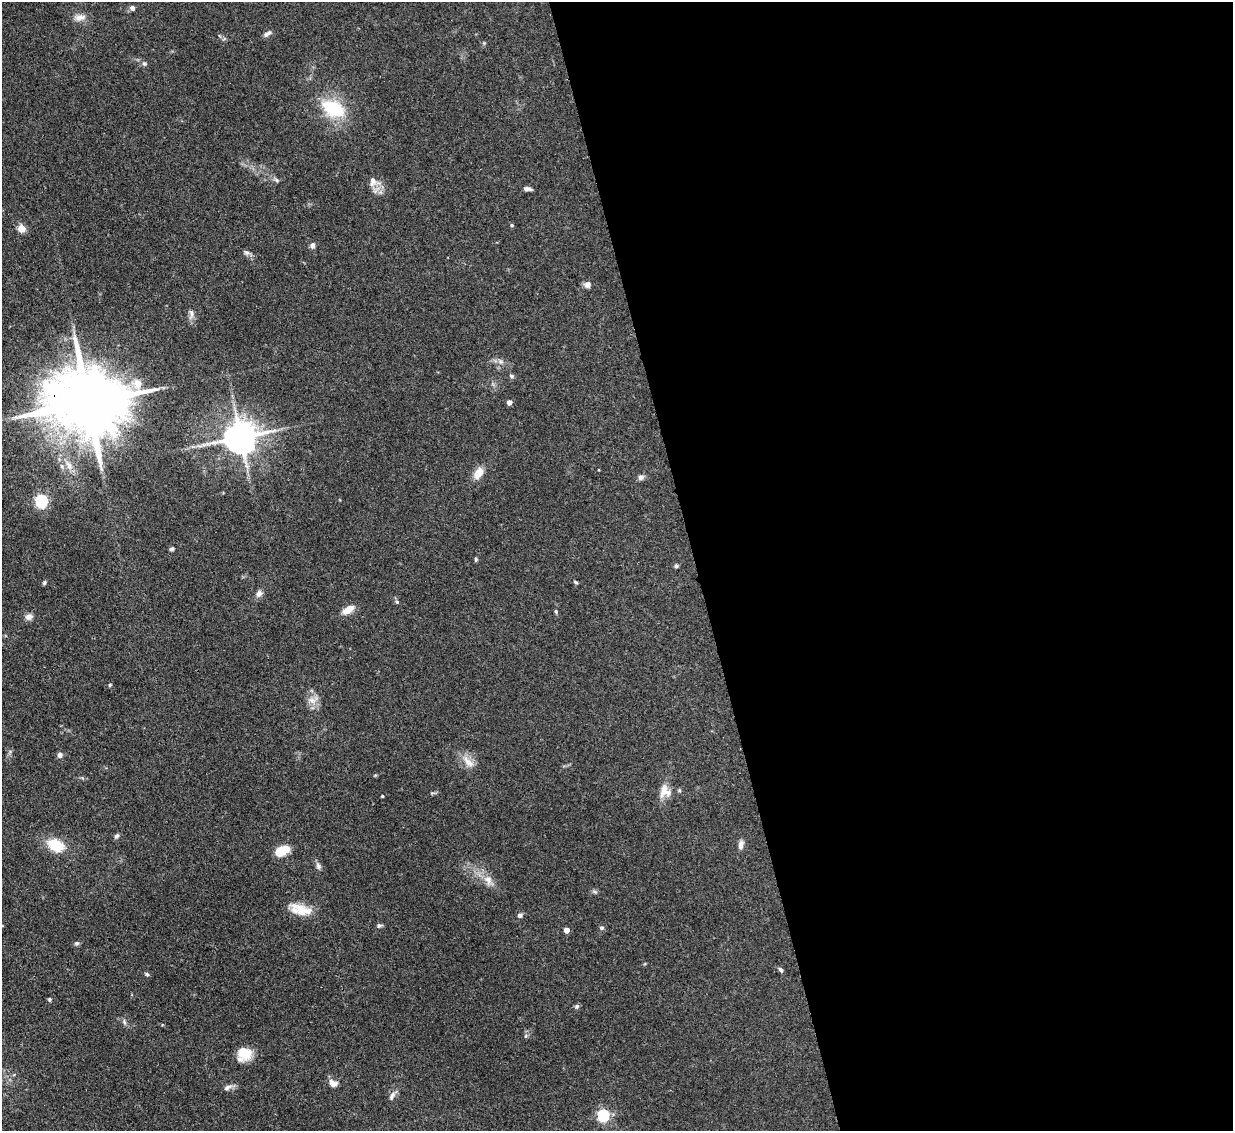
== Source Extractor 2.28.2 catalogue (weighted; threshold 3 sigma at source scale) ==
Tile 8 of 4 x 4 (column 4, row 2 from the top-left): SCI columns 3771-5001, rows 2476-3604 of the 5079 x 5065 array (HDU 1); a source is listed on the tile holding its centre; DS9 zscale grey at full resolution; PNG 1235 x 1133 px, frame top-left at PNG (2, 2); no overlay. Shown black and unused: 44% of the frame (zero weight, under 3 of 4 exposures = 9% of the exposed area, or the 3 px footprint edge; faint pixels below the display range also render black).
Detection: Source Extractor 2.28.2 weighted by HDU 2 'WHT'; one run over the whole footprint, this tile lists its part. Background 0.125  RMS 0.0049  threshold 0.0222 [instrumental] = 3 sigma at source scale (4.5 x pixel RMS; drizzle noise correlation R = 1.50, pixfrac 1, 0.05/0.05 arcsec/px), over >= 5 px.
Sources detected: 66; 1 inside a brighter listed object's ellipse — not listed separately; the other 65 listed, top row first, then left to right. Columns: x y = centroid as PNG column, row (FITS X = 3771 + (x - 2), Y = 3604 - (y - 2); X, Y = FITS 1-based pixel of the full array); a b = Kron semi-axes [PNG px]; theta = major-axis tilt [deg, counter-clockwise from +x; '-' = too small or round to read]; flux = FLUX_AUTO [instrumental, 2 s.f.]
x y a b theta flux
132 8 6 6 - 1.6
80 17 17 8 13 3.5
267 34 11 5 30 1.8
144 64 6 6 - 0.99
333 108 31 19 -24 24
276 180 7 5 -59 0.89
373 181 14 13 - 4.8
528 189 10 4 -5 1.7
512 225 5 4 - 0.59
21 228 6 6 - 6.6
313 245 6 5 - 1.8
246 252 8 7 - 1.4
587 284 9 8 - 1.9
191 314 17 6 87 2.2
501 362 7 4 -18 1.1
512 376 6 5 - 0.87
138 384 11 10 - 5.4
88 402 24 17 3 5800
509 402 4 4 - 3.2
240 437 10 9 - 1000
203 445 8 4 18 1.5
69 465 16 7 -61 4.6
478 473 13 8 57 5.8
641 477 7 6 - 1.7
41 500 6 5 - 83
172 549 6 4 28 0.85
476 559 6 4 -89 0.67
676 566 6 5 - 0.86
576 582 6 4 -38 0.7
44 583 6 4 60 0.73
259 594 10 7 57 2.1
397 602 5 4 - 0.67
348 610 16 8 32 4.9
556 611 5 4 - 0.67
29 617 9 7 15 2.6
110 685 5 4 - 0.57
313 700 15 9 17 3.7
60 755 6 6 - 1.8
468 762 21 9 -46 5.3
664 790 20 10 77 5.4
382 796 3 2 - 0.45
117 836 7 5 48 1.1
55 845 16 11 -23 15
741 845 11 6 81 2.2
282 850 13 7 26 13
318 866 9 6 -74 1.6
488 880 14 10 -61 4.4
595 892 8 4 -31 0.9
302 910 31 12 -23 9.9
519 915 6 5 - 1.4
379 925 7 5 7 1
602 928 5 5 - 1
566 930 4 4 - 4.7
76 943 6 6 - 0.92
781 970 6 4 -49 1.2
147 974 6 5 - 0.75
49 999 4 4 - 0.76
577 1006 7 6 - 1
124 1022 8 5 -66 1.2
525 1036 6 4 70 0.71
244 1054 17 15 41 8.4
333 1083 10 7 -31 3.2
228 1087 13 6 27 1.9
392 1096 14 6 61 2
603 1115 6 5 - 56
Overlapping masked pixels (flux is a lower limit): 1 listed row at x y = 88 402